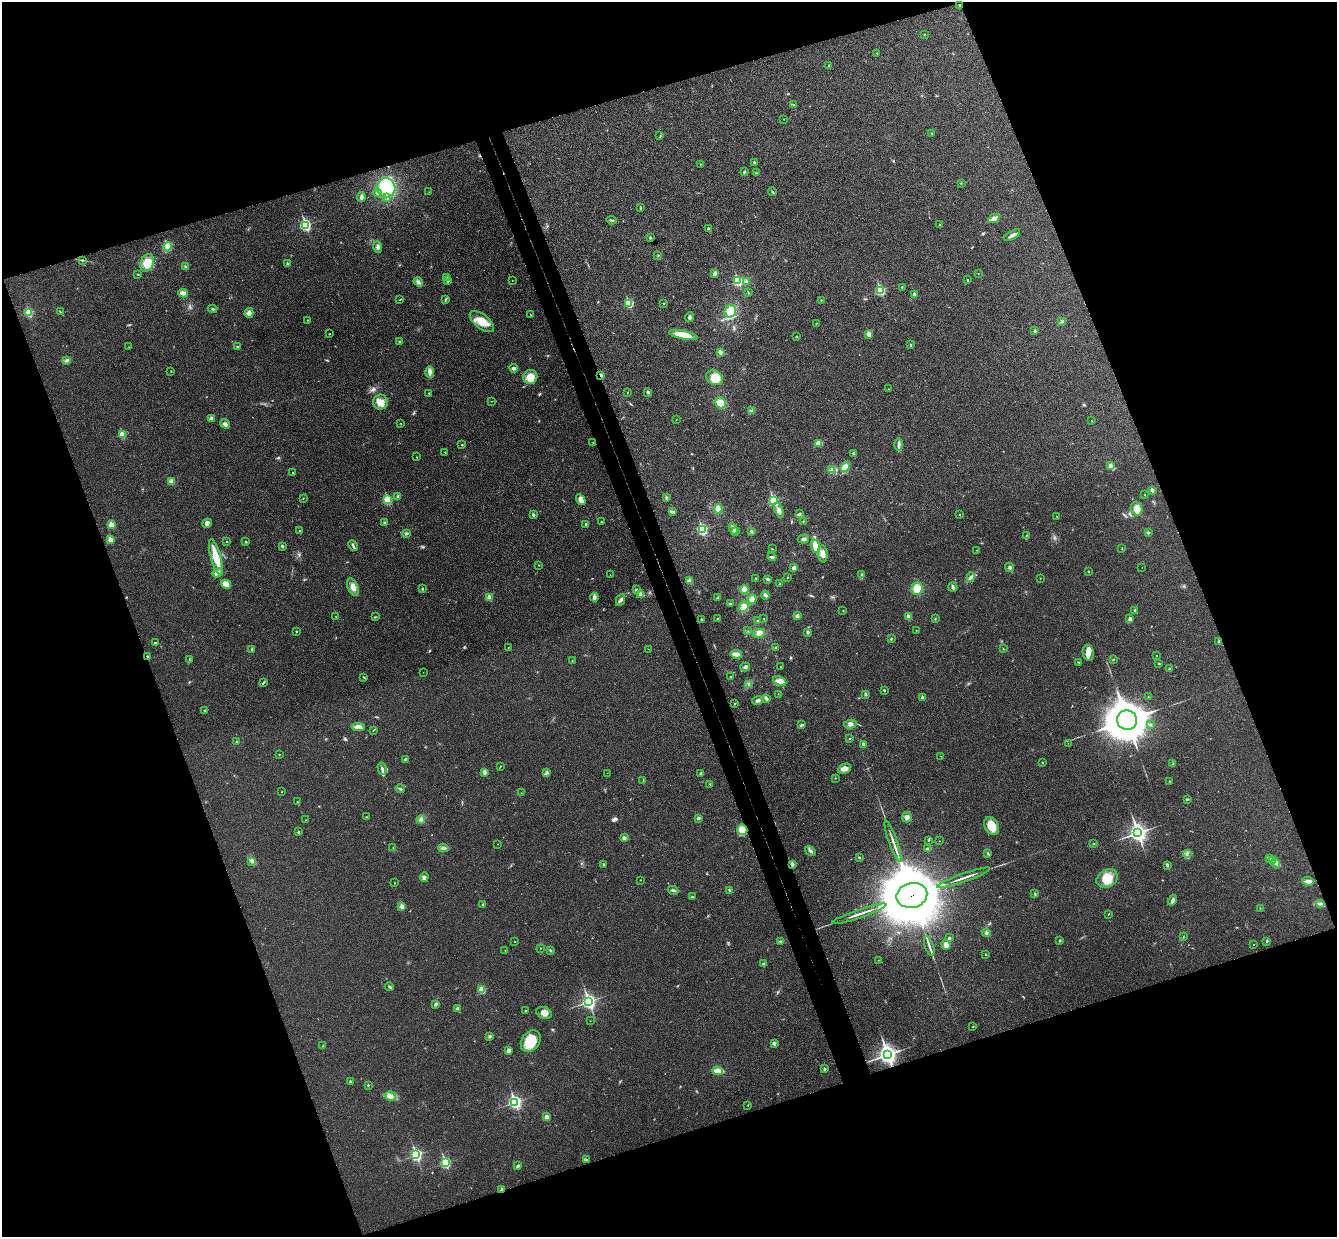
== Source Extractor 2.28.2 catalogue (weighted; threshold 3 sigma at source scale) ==
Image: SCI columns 56-5393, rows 171-5110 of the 5452 x 5404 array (HDU 1 of 3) = the unmasked area's bounding box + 8 px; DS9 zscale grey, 4 x 4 block average (1 PNG px = mean of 4 x 4 image px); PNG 1339 x 1239 px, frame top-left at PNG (2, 2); each listed source drawn as its Kron ellipse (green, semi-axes under 4 px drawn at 4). Shown black and unused: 40% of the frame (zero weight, under 3 of 4 exposures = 6% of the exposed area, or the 3 px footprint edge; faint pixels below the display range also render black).
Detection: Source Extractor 2.28.2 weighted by HDU 2 'WHT'. Background 0.0357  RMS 0.0062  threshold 0.0277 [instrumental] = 3 sigma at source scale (4.5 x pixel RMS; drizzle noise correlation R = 1.50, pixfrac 1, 0.05/0.05 arcsec/px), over >= 5 px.
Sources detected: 365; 1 too faint to see at this stretch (4 x 4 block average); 1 cosmic-ray / hot-pixel residue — neither listed nor drawn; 2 coinciding with a brighter row at this scale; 5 inside a brighter listed object's ellipse — not listed separately; the other 356 listed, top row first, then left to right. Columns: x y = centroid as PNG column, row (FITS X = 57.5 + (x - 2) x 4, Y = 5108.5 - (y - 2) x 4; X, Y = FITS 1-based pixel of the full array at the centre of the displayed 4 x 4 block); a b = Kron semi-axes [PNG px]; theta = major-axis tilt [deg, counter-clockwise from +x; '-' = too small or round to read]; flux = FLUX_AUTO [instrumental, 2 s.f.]
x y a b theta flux
959 5 2 2 - 5.2
924 34 2 2 - 2
877 53 2 2 - 3.2
829 65 2 2 - 4.1
794 105 2 2 - 1.6
784 119 2 2 - 1.4
932 134 2 2 - 1.6
660 136 4 2 - 2.7
754 162 2 2 - 9.4
700 164 2 2 - 2.9
744 172 3 2 - 4.1
756 173 3 2 - 2.6
961 183 2 2 - 1.6
386 188 9 9 - 190
429 192 2 2 - 1.1
773 192 4 2 - 4.4
378 193 4 3 - 8
361 197 5 3 - 9.5
387 198 3 3 - 5.7
640 207 4 2 - 3.3
994 218 6 3 26 26
611 220 5 2 - 5.5
305 225 3 2 - 520
939 225 2 2 - 2.5
708 229 2 2 - 20
1012 235 9 3 32 12
650 238 2 2 - 9.3
168 247 5 4 - 14
378 247 6 3 -74 11
658 255 2 2 - 1.4
82 260 3 2 - 2.9
147 263 9 6 68 53
287 264 3 2 - 5.1
186 267 3 2 - 2.1
715 273 3 3 - 9
978 273 2 2 - 1.7
138 275 2 2 - 1.9
447 277 2 2 - 2
512 280 2 2 - 1.3
967 280 2 2 - 6.1
448 281 3 2 - 3.5
738 281 3 2 - 350
418 282 5 3 - 8.8
746 282 3 3 - 11
902 287 2 2 - 2.9
880 290 3 2 - 330
183 293 5 4 - 15
748 293 2 2 - 1.9
915 294 2 2 - 26
400 299 2 2 - 1.9
446 299 2 2 - 1.7
821 300 2 2 - 3.5
629 303 2 2 - 240
664 303 2 2 - 4.9
213 309 4 2 - 5
60 311 3 2 - 2.4
730 311 6 5 - 46
29 313 2 2 - 170
249 313 5 3 - 17
530 314 2 2 - 1.2
689 317 5 4 - 7.7
308 320 2 2 - 1.8
1062 321 3 3 - 6.2
482 322 14 7 -38 58
817 323 2 2 - 1.1
1035 331 3 2 - 5.1
329 334 2 2 - 2.7
869 334 2 2 - 57
683 335 14 4 -12 64
797 337 2 2 - 1.8
399 341 2 2 - 3.2
911 345 2 2 - 8
129 347 2 2 - 0.69
238 347 4 2 - 4.2
720 352 2 2 - 43
66 360 2 2 - 2.1
514 368 4 3 - 7.3
171 371 2 2 - 1.6
430 372 6 4 89 15
601 375 2 2 - 11
530 377 7 7 - 49
715 378 9 7 -28 42
888 389 2 2 - 0.94
627 392 2 2 - 1.1
648 392 2 2 - 19
429 393 2 2 - 4.4
491 401 2 2 - 1.2
380 402 7 7 - 33
720 403 6 5 - 42
751 411 3 2 - 3.6
211 418 3 3 - 10
676 420 2 2 - 1.1
1092 421 2 2 - 1.1
400 423 2 2 - 1.4
225 424 5 4 - 11
122 435 2 2 - 100
593 443 2 2 - 1.6
818 443 3 3 - 27
899 444 6 3 -89 12
462 445 2 2 - 5.5
445 452 2 2 - 3
854 453 3 3 - 4.8
416 457 2 2 - 1.3
1110 465 3 3 - 9.2
845 467 5 4 - 36
832 469 3 2 - 5.9
292 472 2 2 - 3
171 481 3 3 - 11
1152 490 2 2 - 27
1145 495 2 2 - 2.3
398 496 3 2 - 4.5
666 497 3 2 - 3.1
303 498 2 2 - 1.7
387 500 2 2 - 230
581 500 6 4 -58 30
773 500 2 2 - 350
718 509 4 4 - 25
1137 509 7 5 -69 24
779 510 8 4 -70 17
672 512 4 2 - 12
799 514 3 2 - 3.5
960 514 2 2 - 1.9
533 515 2 2 - 17
1057 516 2 2 - 1.9
803 521 2 2 - 1.3
601 522 2 2 - 1.5
207 523 5 3 - 8.2
385 523 3 3 - 6.9
586 524 2 2 - 11
111 525 2 2 - 79
702 529 3 2 - 380
733 529 6 4 -66 12
299 531 2 2 - 2.5
736 532 2 2 - 14
752 532 3 2 - 3.9
1148 533 3 2 - 4.5
406 534 3 2 - 5.1
1026 536 3 2 - 2.2
803 539 6 3 16 8.2
111 540 2 2 - 75
227 541 2 2 - 3.1
246 542 3 2 - 2.8
282 546 3 2 - 6
353 546 6 2 -64 6.5
815 546 7 4 -75 39
1122 548 2 2 - 1.5
772 549 2 2 - 1.8
977 550 2 2 - 1.2
823 554 8 5 -85 25
216 557 18 5 -75 72
772 557 4 2 - 5.3
539 565 2 2 - 2.2
1009 567 4 3 - 7.1
1142 567 2 2 - 1
794 568 3 2 - 14
1089 572 2 2 - 2.2
218 573 5 3 - 16
610 575 2 2 - 0.56
861 575 2 2 - 2.5
971 577 5 3 - 8.4
756 578 2 2 - 2.5
787 578 2 2 - 1.1
1040 578 2 2 - 0.85
768 579 3 2 - 8.3
690 581 3 3 - 6.2
226 584 5 3 - 39
780 584 3 2 - 6.5
353 587 9 5 -68 26
953 587 5 3 - 6.2
422 589 2 2 - 4.7
917 589 6 5 - 45
636 590 3 2 - 5
744 590 4 4 - 28
641 595 4 3 - 15
765 595 4 2 - 12
594 597 4 3 - 14
489 598 2 2 - 69
718 598 3 2 - 3.5
752 599 4 4 - 17
621 600 6 3 64 8.4
731 603 3 2 - 2.8
744 606 5 4 - 25
1135 610 4 2 - 3.6
843 611 2 2 - 1.9
797 616 4 2 - 9.3
336 617 2 2 - 1.5
375 617 2 2 - 1.8
908 617 2 2 - 36
764 618 2 2 - 1.3
702 619 2 2 - 8.4
717 619 2 2 - 2.4
935 619 2 2 - 1.1
1130 619 2 2 - 32
757 621 2 2 - 1.9
916 630 2 2 - 1.4
296 631 2 2 - 4.3
748 631 2 2 - 1.2
808 632 2 2 - 9.7
759 633 6 4 12 18
891 639 2 2 - 3.4
1219 641 2 2 - 8.1
155 643 4 2 - 3.1
508 647 2 2 - 1.3
776 648 3 2 - 3.9
252 649 2 2 - 7.6
648 649 2 2 - 0.98
1003 649 2 2 - 2.1
1088 653 8 5 -78 24
736 654 6 3 -9 24
1156 655 2 2 - 1.1
148 657 3 2 - 5
189 659 3 2 - 2.6
1113 659 2 2 - 2.8
572 661 2 2 - 2
1079 663 3 2 - 3.2
1159 663 2 2 - 2.6
745 667 5 3 - 7.5
780 667 2 2 - 1.1
1170 669 3 2 - 5.4
423 672 2 2 - 0.48
364 677 4 2 - 2.6
731 677 2 2 - 2.2
780 681 7 4 -23 17
263 683 2 2 - 1.8
749 684 3 2 - 7
884 690 2 2 - 2.8
778 694 2 2 - 1.4
865 694 2 2 - 16
922 697 2 2 - 19
1148 697 2 2 - 1.8
766 698 4 2 - 8
758 700 6 2 21 6.6
735 704 2 2 - 1.2
205 711 2 2 - 4
1127 720 10 9 - 9700
850 724 6 4 14 12
1150 724 2 2 - 5.8
801 725 4 2 - 5.2
358 727 6 3 -2 24
373 730 2 2 - 2
850 738 2 2 - 2.1
237 741 2 2 - 1.4
1068 743 2 2 - 1.1
863 744 3 3 - 5.8
279 755 2 2 - 3.6
941 756 2 2 - 0.9
405 759 3 2 - 4.1
1042 763 2 2 - 5.8
1173 764 2 2 - 1.2
500 766 3 2 - 2.2
382 769 6 2 -75 8.3
844 769 7 4 25 18
484 772 2 2 - 38
547 773 2 2 - 2
607 773 2 2 - 0.65
701 773 3 2 - 5.9
835 778 2 2 - 1.7
643 780 2 2 - 0.74
1169 781 2 2 - 2.1
710 784 2 2 - 2.8
400 789 4 2 - 6
282 792 2 2 - 1.7
521 793 2 2 - 1
1187 799 4 2 - 3.5
297 802 3 2 - 2.1
366 817 2 2 - 2.2
907 817 5 4 - 12
698 818 2 2 - 21
421 819 4 2 - 6.2
306 820 2 2 - 1.1
991 826 9 7 -60 55
742 830 5 5 - 56
298 832 2 2 - 8.2
1138 833 4 3 - 1500
624 838 3 3 - 8.2
928 840 2 2 - 2
893 841 22 2 -70 21
939 841 2 2 - 1.8
498 844 2 2 - 0.84
1094 844 2 2 - 1.4
393 848 2 2 - 1.2
443 848 5 3 - 9.7
927 849 4 2 - 6.3
810 851 6 3 -32 8.7
988 853 2 2 - 1.8
1187 854 3 2 - 4.2
859 857 2 2 - 3.7
1270 859 3 2 - 4.9
1272 860 3 2 - 5.8
252 861 3 2 - 5.1
1276 863 5 4 - 12
604 864 2 2 - 3.5
792 864 4 3 - 5.6
1167 865 3 2 - 8.1
424 877 5 4 - 10
964 878 28 2 19 21
1107 878 11 8 28 67
640 880 2 2 - 1.1
1308 881 6 4 -7 12
394 883 2 2 - 1.2
673 890 5 2 - 7.2
730 890 3 2 - 4.8
1035 894 3 2 - 3.8
912 895 15 12 13 35000
692 897 3 2 - 3.2
1172 900 5 4 - 9.1
483 904 2 2 - 3
1320 904 2 2 - 1.9
402 906 2 2 - 51
1260 908 2 2 - 1.1
859 914 28 2 19 24
1109 914 2 2 - 1.3
986 933 4 3 - 9
1183 937 2 2 - 1.4
949 938 3 2 - 4.1
1060 940 2 2 - 1.5
780 941 4 2 - 3.9
1267 941 4 2 - 2.9
515 942 2 2 - 3.2
946 944 5 4 - 18
1254 944 2 2 - 1.6
929 946 10 2 -71 14
541 948 2 2 - 1.3
505 950 2 2 - 0.86
551 950 2 2 - 2.9
986 954 2 2 - 5.8
878 960 2 2 - 1
763 964 3 2 - 2.4
389 987 5 2 - 4.2
482 990 2 2 - 140
589 1002 3 2 - 1100
435 1004 4 3 - 7.4
457 1008 3 2 - 5.8
526 1011 2 2 - 2.7
544 1013 8 5 -21 21
590 1021 2 2 - 1.1
973 1026 2 2 - 1.7
490 1036 3 2 - 3
531 1041 12 9 52 100
774 1044 3 3 - 5.5
323 1046 2 2 - 4.9
508 1051 4 3 - 14
887 1055 4 3 - 1800
825 1069 2 2 - 10
718 1071 5 3 - 50
350 1082 2 2 - 12
368 1085 2 2 - 7.8
390 1096 5 2 - 10
515 1102 3 2 - 780
748 1105 2 2 - 1.7
546 1117 2 2 - 45
416 1155 3 2 - 630
586 1159 2 2 - 1.7
445 1163 3 2 - 370
518 1166 4 2 - 4.9
502 1189 2 2 - 11
Overlapping masked pixels (flux is a lower limit): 6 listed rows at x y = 959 5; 601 375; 148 657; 742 830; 912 895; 502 1189
Diffuse or blended objects may show on this block-average render without a row.